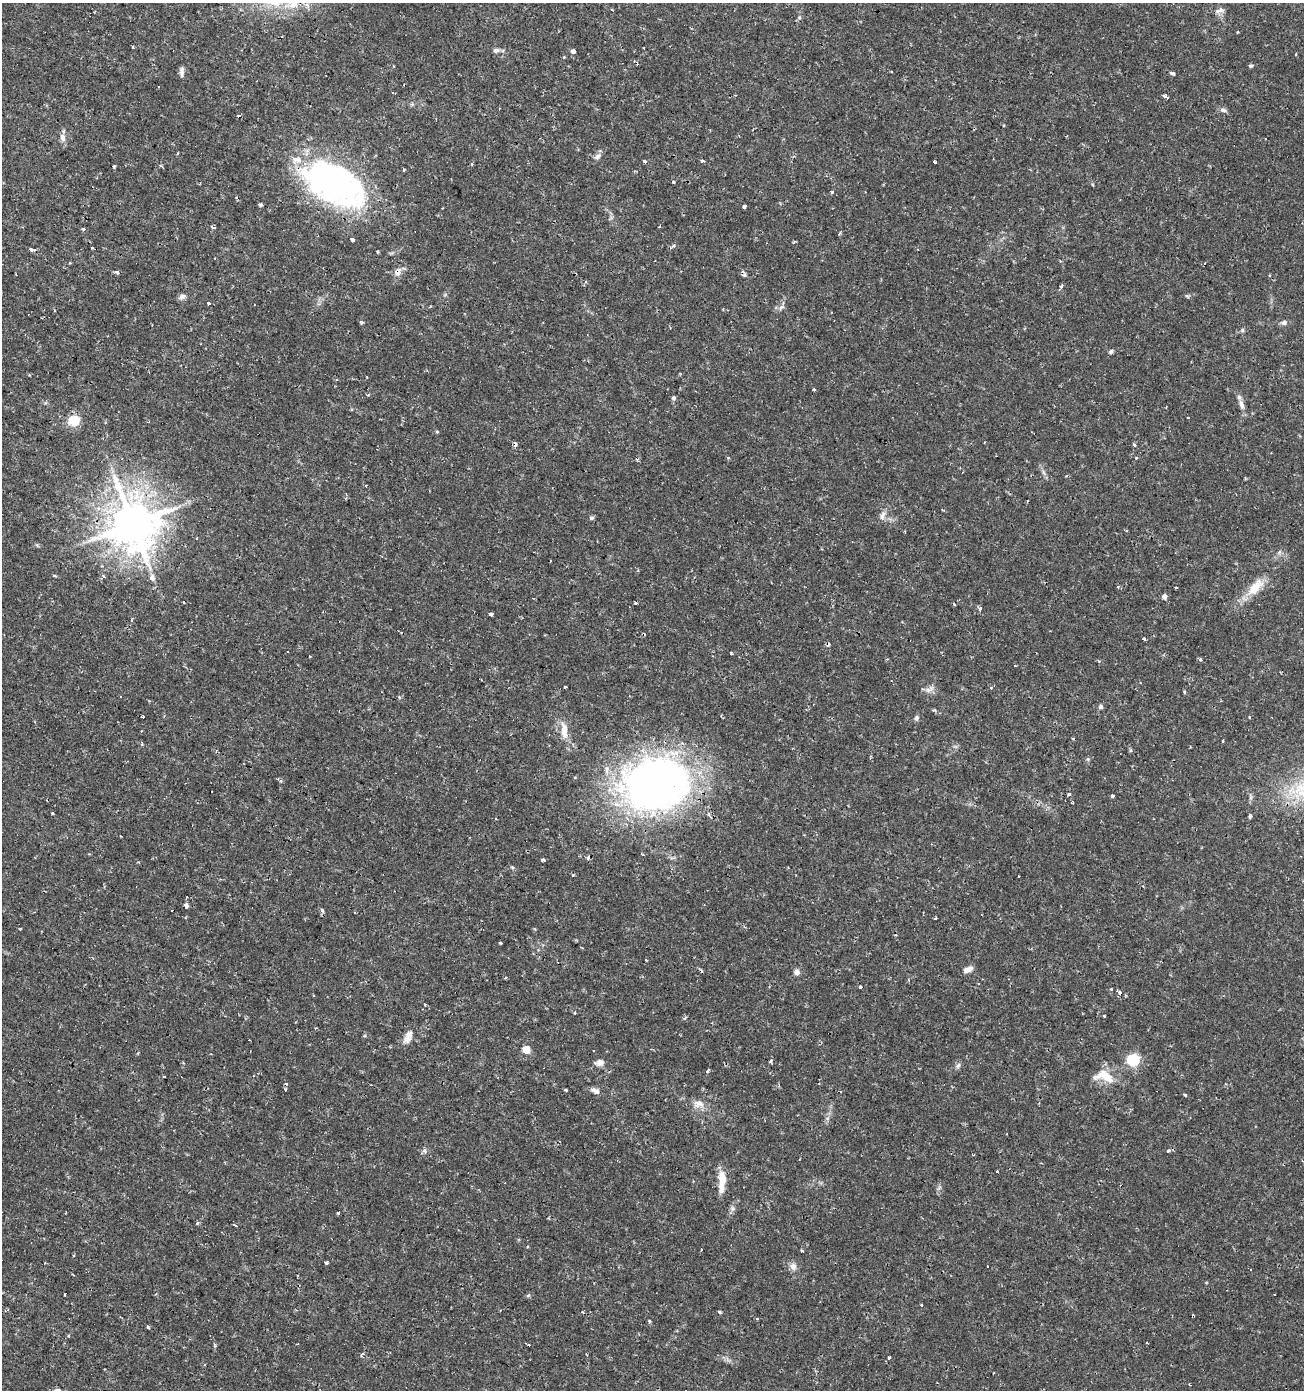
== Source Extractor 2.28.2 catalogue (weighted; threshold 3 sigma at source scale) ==
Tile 11 of 4 x 4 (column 3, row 3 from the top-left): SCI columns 2878-4179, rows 1389-2776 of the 5688 x 5556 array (HDU 1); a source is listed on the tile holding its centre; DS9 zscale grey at full resolution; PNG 1306 x 1392 px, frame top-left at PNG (2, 3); no overlay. Shown black and unused: <1% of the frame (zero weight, under 2 of 3 exposures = <1% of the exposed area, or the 3 px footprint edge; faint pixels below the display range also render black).
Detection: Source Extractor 2.28.2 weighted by HDU 2 'WHT'; one run over the whole footprint, this tile lists its part. Background 0.0153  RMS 0.0019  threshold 0.00852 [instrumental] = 3 sigma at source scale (4.5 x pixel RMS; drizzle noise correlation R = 1.50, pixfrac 1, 0.0396/0.0396 arcsec/px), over >= 5 px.
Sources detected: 191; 3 inside a brighter object's white glare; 36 cosmic-ray / hot-pixel residue — not listed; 4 inside a brighter listed object's ellipse — not listed separately; the other 148 listed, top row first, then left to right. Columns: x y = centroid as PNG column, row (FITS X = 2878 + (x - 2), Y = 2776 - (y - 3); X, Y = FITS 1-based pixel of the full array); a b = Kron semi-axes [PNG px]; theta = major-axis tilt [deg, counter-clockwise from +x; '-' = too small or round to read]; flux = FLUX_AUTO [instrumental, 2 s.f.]
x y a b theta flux
294 4 12 10 19 2.1
1221 10 8 7 - 0.77
1237 32 3 3 - 0.29
496 50 9 6 18 0.52
573 51 4 3 - 1.7
1296 54 3 2 - 0.2
564 57 3 3 - 0.26
1251 66 6 4 3 0.31
182 72 11 6 -85 0.77
1172 73 6 4 -21 0.56
159 87 3 3 - 0.69
392 93 3 3 - 0.66
1166 96 6 3 -28 1.5
1223 110 9 5 -16 0.55
62 137 10 8 -90 0.93
597 156 11 7 35 0.76
644 161 3 3 - 0.75
702 161 4 3 - 0.52
934 162 3 3 - 1.2
114 166 3 3 - 1.6
162 166 3 3 - 0.37
404 169 3 3 - 0.21
320 180 72 33 -52 36
673 182 3 3 - 0.28
832 192 3 3 - 0.31
260 205 4 4 - 0.37
744 207 4 3 - 0.95
213 227 4 3 - 0.66
659 227 3 3 - 0.37
83 229 5 4 - 0.25
673 246 3 3 - 0.95
92 248 3 3 - 0.58
31 250 5 3 - 0.91
378 252 3 3 - 0.29
215 258 3 2 - 0.13
1060 261 3 3 - 0.29
117 272 7 4 -27 0.32
397 274 9 6 -5 0.88
1061 287 3 3 - 0.66
182 296 9 6 20 0.68
209 303 4 3 - 2.7
781 307 10 5 38 0.61
361 322 4 3 - 0.43
1284 323 8 6 17 0.58
1242 330 6 5 - 0.31
1111 352 5 5 - 0.36
814 390 3 3 - 1.2
673 398 6 5 - 0.38
1241 404 14 6 -72 1.1
74 421 6 5 - 13
437 432 5 3 - 0.21
984 442 2 2 - 0.13
515 444 4 4 - 0.8
1134 444 5 4 - 0.35
637 459 5 3 - 0.27
1043 472 7 4 -71 0.41
883 514 8 7 - 0.8
592 518 5 5 - 0.37
133 524 14 13 - 870
1279 552 7 4 89 0.37
550 561 3 2 - 0.2
55 575 5 3 - 0.25
103 576 5 3 - 0.27
152 578 6 5 - 1.1
1175 587 3 2 - 0.3
1255 587 30 12 48 3.9
1164 596 4 4 - 1
636 603 3 3 - 0.26
980 609 3 3 - 4.1
491 614 4 3 - 4.6
1144 639 3 3 - 0.27
731 653 4 3 - 0.2
310 656 3 3 - 0.36
1201 659 4 4 - 0.27
565 687 3 2 - 0.29
991 688 3 3 - 0.39
929 690 12 6 11 0.94
1184 692 4 4 - 0.22
1100 707 6 5 - 0.44
142 717 4 2 - 0.2
1249 717 4 2 - 0.14
916 718 7 6 - 0.43
564 731 19 8 -86 2.5
1222 741 3 3 - 0.71
142 744 6 2 -75 0.23
1131 750 5 4 - 0.27
1088 759 6 4 45 0.28
655 784 79 61 8 95
1069 794 5 3 - 0.21
1112 796 4 3 - 0.52
1072 803 4 2 - 0.18
52 813 3 3 - 0.2
1250 815 3 3 - 0.67
543 860 4 3 - 1.1
512 867 5 4 - 0.24
573 876 3 2 - 0.46
187 897 3 3 - 0.17
186 906 5 4 - 1
322 911 3 3 - 1.1
355 912 3 2 - 0.17
936 918 3 3 - 0.6
500 943 3 3 - 0.57
968 970 11 6 24 1.2
797 972 8 6 81 0.74
860 987 3 3 - 0.63
1112 989 4 3 - 0.41
1120 993 7 5 -87 0.56
1103 1015 3 2 - 0.25
685 1018 5 4 - 0.31
407 1040 15 7 31 1.1
526 1049 5 5 - 5.4
593 1051 3 3 - 0.79
1133 1060 6 6 - 23
770 1061 4 3 - 0.61
599 1063 12 8 5 0.99
958 1065 7 4 46 0.43
708 1071 4 3 - 0.7
164 1076 4 2 - 0.13
254 1076 3 3 - 0.2
1105 1076 26 14 -16 4
566 1090 4 3 - 0.22
595 1091 12 6 -25 0.86
1185 1095 4 3 - 0.33
699 1104 16 11 -11 1.7
425 1150 7 4 -71 0.41
1168 1151 3 3 - 1.1
997 1172 3 3 - 0.41
722 1178 16 8 -86 2.8
732 1209 8 7 - 0.5
338 1213 3 3 - 0.22
197 1223 4 4 - 0.28
235 1225 4 3 - 0.74
527 1247 3 3 - 0.18
802 1251 3 3 - 0.32
326 1263 3 3 - 0.44
793 1266 11 8 -56 0.97
65 1293 3 3 - 2.1
528 1295 6 4 3 0.26
921 1306 3 3 - 0.79
583 1312 4 3 - 0.19
719 1312 3 3 - 0.74
1193 1316 3 2 - 0.29
757 1319 4 3 - 0.26
649 1321 4 3 - 0.29
148 1327 4 3 - 0.61
214 1344 6 4 -69 0.36
362 1354 8 3 43 0.39
889 1357 4 3 - 0.38
Overlapping masked pixels (flux is a lower limit): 4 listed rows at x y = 320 180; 515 444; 133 524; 1193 1316
Isophote crosses this tile's border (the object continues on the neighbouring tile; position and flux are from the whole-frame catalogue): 1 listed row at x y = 294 4
Unlisted compact peaks at least as high as the median listed source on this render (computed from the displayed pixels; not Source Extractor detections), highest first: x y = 799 17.